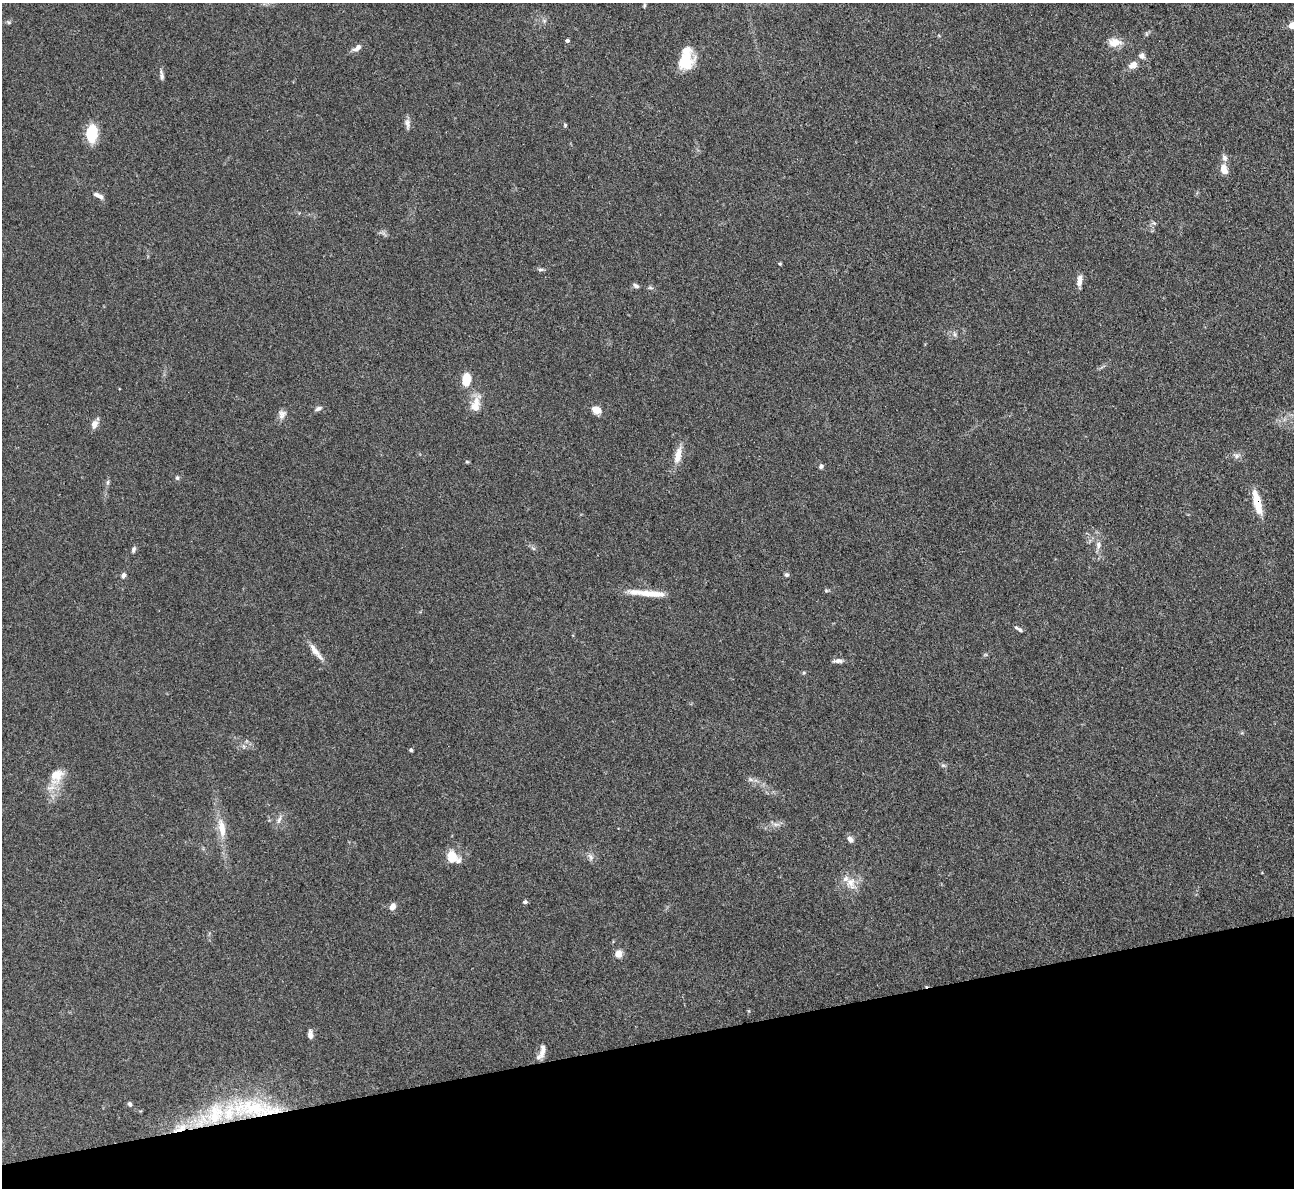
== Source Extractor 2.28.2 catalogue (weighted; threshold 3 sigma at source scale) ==
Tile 14 of 4 x 4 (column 2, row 4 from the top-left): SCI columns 1293-2584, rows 265-1450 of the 5170 x 5151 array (HDU 1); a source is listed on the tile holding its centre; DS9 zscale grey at full resolution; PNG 1296 x 1190 px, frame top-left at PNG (2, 3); no overlay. Shown black and unused: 12% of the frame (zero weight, under 3 of 4 exposures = <1% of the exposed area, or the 3 px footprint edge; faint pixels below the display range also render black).
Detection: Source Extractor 2.28.2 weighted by HDU 2 'WHT'; one run over the whole footprint, this tile lists its part. Background 0.105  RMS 0.006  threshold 0.0269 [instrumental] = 3 sigma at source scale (4.5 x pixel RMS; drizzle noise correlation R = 1.50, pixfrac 1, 0.05/0.05 arcsec/px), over >= 5 px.
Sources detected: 71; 3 inside a brighter listed object's ellipse — not listed separately; the other 68 listed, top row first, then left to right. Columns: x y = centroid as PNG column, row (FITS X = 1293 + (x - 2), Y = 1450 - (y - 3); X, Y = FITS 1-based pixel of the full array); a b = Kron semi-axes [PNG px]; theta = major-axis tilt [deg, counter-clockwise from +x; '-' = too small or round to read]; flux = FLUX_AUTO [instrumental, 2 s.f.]
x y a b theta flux
644 5 6 4 72 0.83
544 21 6 6 - 1.3
8 22 7 5 -12 0.93
1292 26 5 4 - 10
567 41 4 3 - 1.5
1115 42 16 10 0 6.9
357 48 15 6 30 3.1
1142 56 8 7 - 2.4
686 59 22 13 81 18
1133 65 9 7 28 5.1
161 75 13 5 -83 2
407 123 14 7 -86 2.7
565 125 5 5 - 0.7
92 133 16 10 85 21
1224 158 10 7 -70 2.3
1224 169 11 7 -72 6.1
98 195 12 5 -26 2.9
1154 223 5 5 - 1.1
780 264 4 4 - 0.67
540 270 7 5 0 1.3
1079 281 14 6 81 4.2
636 286 9 5 -32 1.4
650 288 8 4 -9 1.1
955 334 6 6 - 1.4
466 380 12 7 86 13
476 404 23 11 75 8.2
318 408 9 5 23 1.8
596 410 9 7 -33 6.5
282 414 12 10 82 3.4
94 424 11 8 67 3.7
678 455 25 9 77 7.6
1236 456 10 6 -10 2.2
467 462 5 4 - 0.71
821 466 6 6 - 1.5
177 478 7 5 -88 1
108 482 9 4 89 1.3
1257 503 29 8 -75 13
1098 545 12 8 82 3.2
533 548 6 4 -19 0.99
134 549 8 5 71 1.4
123 575 7 5 68 1.8
786 575 6 5 - 1.3
826 591 6 5 - 0.84
648 593 47 7 -5 12
1020 630 6 5 - 1
314 650 24 7 -56 5.6
838 661 13 5 3 2.3
804 673 6 4 1 0.73
243 746 7 4 -71 1
411 750 4 4 - 1
943 765 6 5 - 1.1
57 776 25 17 63 13
750 779 8 5 -18 1.7
279 820 12 5 70 2.4
775 824 9 4 0 2
222 828 28 10 -80 10
850 839 8 6 -43 2.9
452 857 9 7 -39 20
590 857 11 6 -69 2.3
851 883 19 14 -72 8.2
525 902 5 4 - 1.3
392 907 8 6 63 4.1
618 954 5 5 - 12
310 1035 10 5 -86 2.6
543 1050 20 7 80 4.4
130 1104 7 5 -69 1.2
255 1109 80 24 -3 63
180 1128 26 11 24 13
Overlapping masked pixels (flux is a lower limit): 3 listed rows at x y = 1257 503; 255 1109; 180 1128
Isophote crosses this tile's border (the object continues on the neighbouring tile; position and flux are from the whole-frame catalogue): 1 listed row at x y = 1292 26